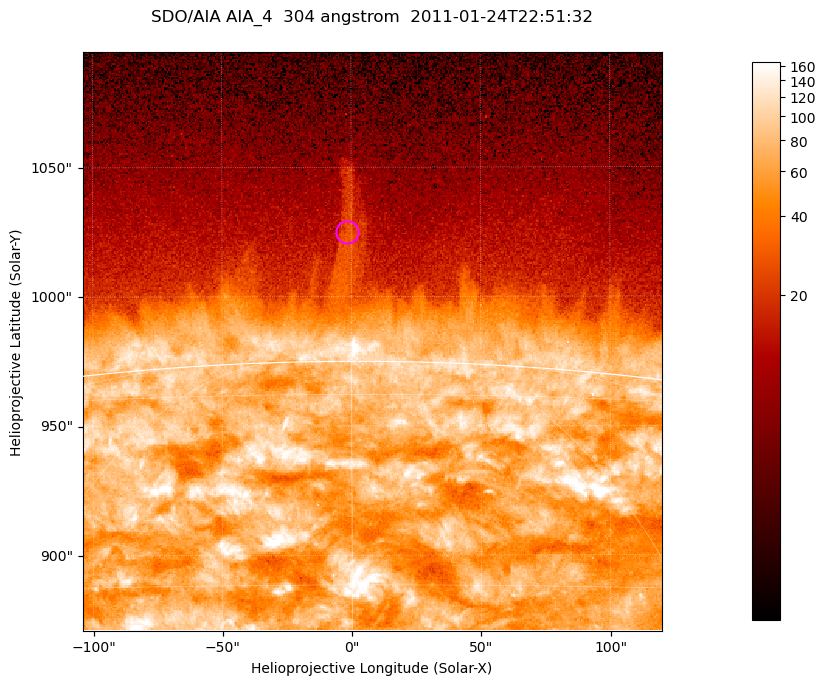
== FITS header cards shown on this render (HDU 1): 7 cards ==
TELESCOP= 'SDO/AIA '           / For AIA: SDO/AIA
INSTRUME= 'AIA_4   '           / For AIA: AIA_ATA1, AIA_ATA2, AIA_ATA3 or AIA_AT
WAVELNTH=                  304 / [angstrom] Wavelength
WAVEUNIT= 'angstrom'           / Wavelength unit: angstrom
DATE-OBS= '2011-01-24T22:51:32.125' / [ISO] Date when observation started; ISO 8
CTYPE1  = 'HPLN-TAN'           / CTYPE1; Typically HPLN
CTYPE2  = 'HPLT-TAN'           / CTYPE2; Typically HPLT

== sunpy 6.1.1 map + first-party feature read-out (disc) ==
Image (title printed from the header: SDO/AIA AIA_4  304 angstrom  2011-01-24T22:51:32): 373 x 373 px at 0.6 arcsec/px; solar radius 975 arcsec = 1625 px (partial field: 0.8% of the solar disc is inside the frame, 46% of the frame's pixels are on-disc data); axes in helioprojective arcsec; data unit not stated in the header (colour bar unlabelled)
Orientation: roll -0.132 deg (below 1 deg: not rotated)
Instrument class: DISC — disc imager (sunpy class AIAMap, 304 A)
Bright regions (active regions / flare kernels): reference = the on-disc median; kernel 3 px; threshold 5 sigma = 124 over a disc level ~71.1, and >= 1.15x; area >= 139 px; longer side >= 4 px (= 2.4 arcsec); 0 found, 0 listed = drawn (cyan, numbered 1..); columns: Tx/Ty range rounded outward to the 2 arcsec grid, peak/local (2 s.f.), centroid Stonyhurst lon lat
Off-limb structures (1.02-1.3 R_sun): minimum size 69 px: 5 found; the strongest spans PA ~0 deg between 1.03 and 1.08 R_sun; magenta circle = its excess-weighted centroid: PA ~0 deg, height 1.05 R_sun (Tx ~-2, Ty ~1024 arcsec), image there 2.2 x the reference